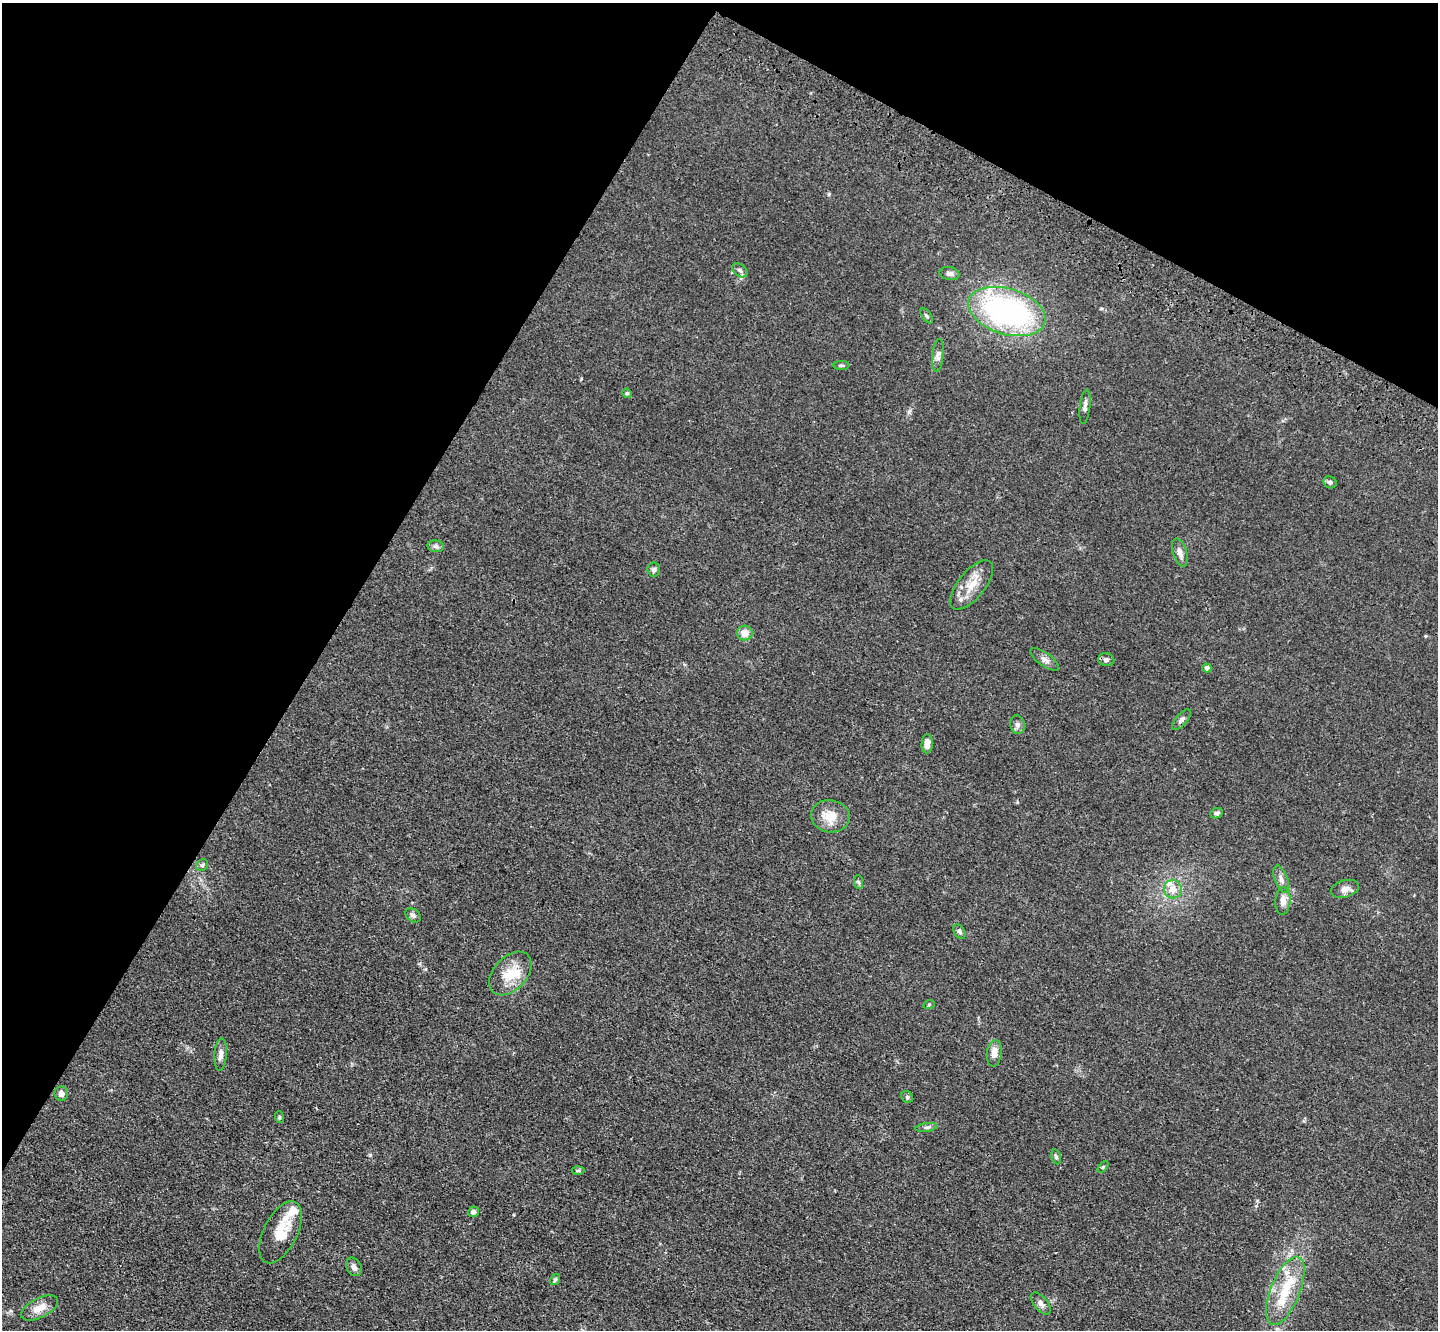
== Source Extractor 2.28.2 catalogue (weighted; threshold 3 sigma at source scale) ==
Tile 2 of 4 x 4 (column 2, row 1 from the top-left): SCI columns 1488-2923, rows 4356-5683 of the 5849 x 5918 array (HDU 1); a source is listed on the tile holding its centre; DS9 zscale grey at full resolution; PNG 1440 x 1332 px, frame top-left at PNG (2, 3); each listed source drawn as its Kron ellipse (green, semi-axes under 4 px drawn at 4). Shown black and unused: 30% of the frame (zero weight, under 3 of 4 exposures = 5% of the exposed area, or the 3 px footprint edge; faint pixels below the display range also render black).
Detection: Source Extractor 2.28.2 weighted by HDU 2 'WHT'; one run over the whole footprint, this tile lists its part. Background 0.0331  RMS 0.0043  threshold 0.0194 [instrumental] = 3 sigma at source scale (4.5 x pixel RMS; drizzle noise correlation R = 1.50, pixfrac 1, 0.05/0.05 arcsec/px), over >= 5 px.
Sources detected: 54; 6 inside a brighter listed object's ellipse — not listed separately; the other 48 listed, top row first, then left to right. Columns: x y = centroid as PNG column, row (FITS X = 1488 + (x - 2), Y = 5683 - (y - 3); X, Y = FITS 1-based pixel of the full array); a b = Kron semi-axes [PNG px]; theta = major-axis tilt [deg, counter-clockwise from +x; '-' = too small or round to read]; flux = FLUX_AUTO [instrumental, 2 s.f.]
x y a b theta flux
740 270 8 5 -40 1.1
949 273 10 6 -11 1.5
1007 311 40 23 -17 100
927 316 8 4 -55 0.9
938 355 16 5 84 2
841 365 8 4 0 0.76
627 393 5 4 - 0.58
1085 407 17 5 83 1.7
1330 482 7 5 -28 1.1
436 546 8 5 -7 1.1
1180 553 15 7 -73 2.3
654 569 7 6 - 1.1
971 585 30 13 51 8.4
745 633 8 7 - 4.5
1045 659 17 6 -36 2.1
1106 660 8 6 -10 1.3
1207 668 4 4 - 2.8
1182 720 12 5 50 1.7
1017 725 9 7 -79 1.6
927 744 10 5 86 3.2
1217 813 6 5 - 1.1
830 816 19 16 -9 8.4
202 865 6 5 - 0.82
1281 879 14 6 -69 2.1
858 882 7 4 -87 0.78
1173 889 9 9 - 4.1
1345 889 14 8 16 2.7
1283 901 14 7 87 3.1
413 915 9 6 -37 1.2
959 932 8 5 -60 1
510 973 25 16 47 10
929 1005 6 3 20 0.5
994 1053 13 7 84 3.6
221 1054 16 6 86 2.4
61 1094 7 6 - 2.4
907 1097 6 5 - 0.7
279 1117 6 4 -72 0.55
927 1127 11 4 9 1.1
1056 1157 7 4 -78 0.81
1103 1167 6 4 46 0.6
578 1170 6 4 3 0.68
473 1212 5 5 - 1.5
281 1232 34 17 63 11
354 1267 10 7 -62 1.7
555 1280 6 4 55 0.81
1285 1291 36 14 68 17
1041 1303 13 6 -50 1.7
40 1308 20 9 27 5